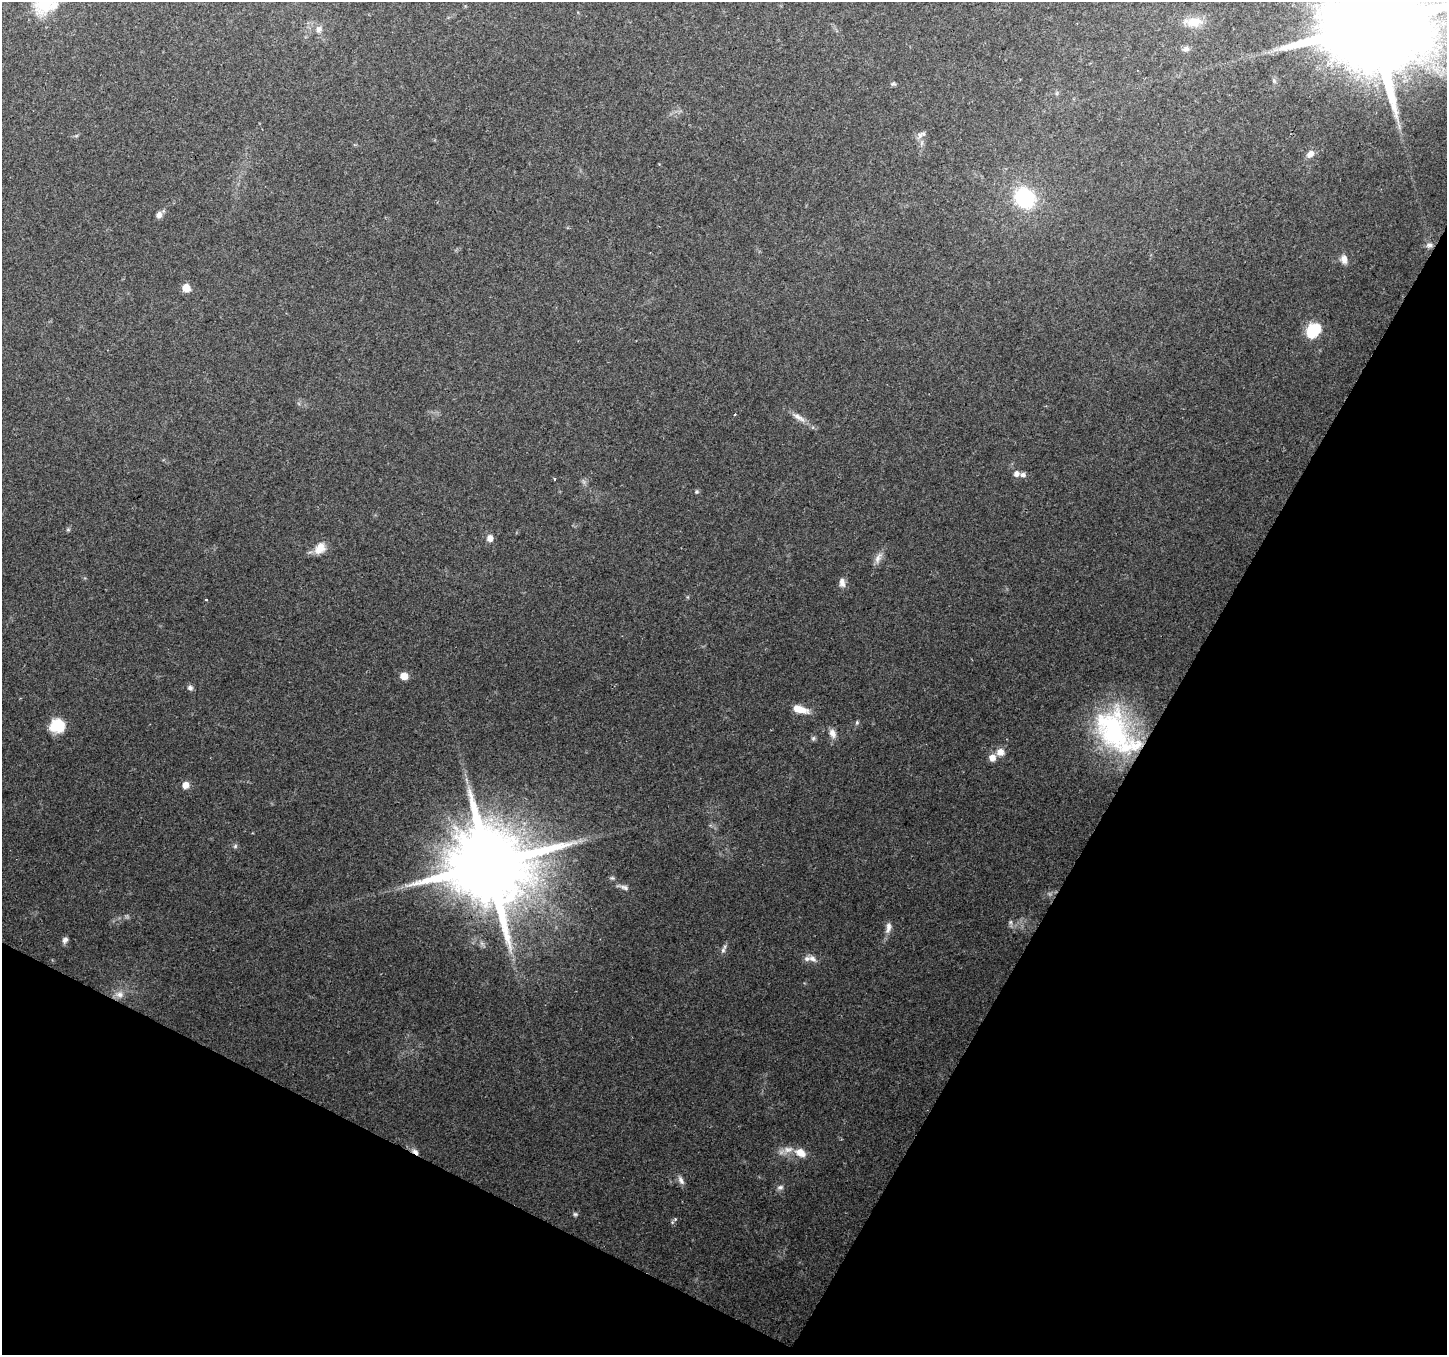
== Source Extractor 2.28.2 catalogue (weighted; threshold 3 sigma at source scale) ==
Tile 15 of 4 x 4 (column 3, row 4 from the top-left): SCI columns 2891-4335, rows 201-1553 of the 5785 x 5878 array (HDU 1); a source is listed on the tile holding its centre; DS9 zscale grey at full resolution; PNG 1449 x 1357 px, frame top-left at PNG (2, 2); no overlay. Shown black and unused: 27% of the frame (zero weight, under 2 of 3 exposures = <1% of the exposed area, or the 3 px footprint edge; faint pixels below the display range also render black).
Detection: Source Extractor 2.28.2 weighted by HDU 2 'WHT'; one run over the whole footprint, this tile lists its part. Background 0.142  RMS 0.0071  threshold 0.0321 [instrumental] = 3 sigma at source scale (4.5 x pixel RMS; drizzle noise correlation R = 1.50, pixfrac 1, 0.0396/0.0396 arcsec/px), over >= 5 px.
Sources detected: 59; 1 too faint to see at this stretch — not listed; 3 inside a brighter listed object's ellipse — not listed separately; the other 55 listed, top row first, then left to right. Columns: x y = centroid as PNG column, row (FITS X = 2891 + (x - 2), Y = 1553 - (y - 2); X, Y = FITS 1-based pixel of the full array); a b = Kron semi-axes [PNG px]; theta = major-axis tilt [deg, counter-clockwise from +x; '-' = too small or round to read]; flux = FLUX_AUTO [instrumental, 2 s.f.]
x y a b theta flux
47 3 36 25 28 38
1193 22 25 13 0 12
1373 25 38 25 56 22000
319 29 9 8 - 3.3
1186 49 8 7 - 2.9
893 84 7 4 8 1.3
1057 93 6 4 71 1.1
920 135 9 8 - 3.3
1310 154 11 7 39 4.7
1025 198 17 15 -42 65
159 215 7 6 - 4
1429 245 9 7 4 2.8
1344 259 12 8 -81 4.6
186 288 6 5 - 15
1313 331 15 12 47 24
734 414 3 2 - 0.91
798 417 22 7 -32 6.1
1016 474 6 6 - 3.8
1023 475 7 6 - 2.3
555 479 3 3 - 1.7
697 492 5 5 - 1.2
68 530 6 4 0 1
490 538 7 6 - 5.3
320 548 15 11 51 8.8
878 558 17 7 64 4.8
842 583 12 7 -80 4
206 600 3 3 - 1.1
404 676 7 6 - 8.6
190 688 8 7 - 2.2
800 709 19 8 -16 11
857 723 6 5 - 1.2
57 726 17 16 - 17
1112 730 61 40 -48 110
832 733 11 8 -69 4.7
813 738 7 5 69 1.4
1000 752 9 9 - 6.2
992 758 8 7 - 5.6
467 780 10 3 -69 2
186 785 6 6 - 7
235 846 6 5 - 1.3
488 865 24 21 54 10000
612 878 6 5 - 1.2
623 887 18 5 -16 2.8
1010 922 7 5 -74 1.7
888 927 16 7 81 4.3
65 940 8 6 69 2.8
723 950 11 6 67 2.5
812 959 13 8 -34 4
119 994 13 10 -13 5.5
415 1152 10 5 -30 3.2
800 1153 15 10 -27 8.7
681 1180 13 7 -61 3.4
780 1187 9 7 14 2.4
575 1214 6 5 - 1.3
675 1219 5 5 - 1.1
Overlapping masked pixels (flux is a lower limit): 2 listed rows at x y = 1112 730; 415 1152
Isophote crosses this tile's border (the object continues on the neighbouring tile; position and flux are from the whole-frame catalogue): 2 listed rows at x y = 47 3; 1373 25